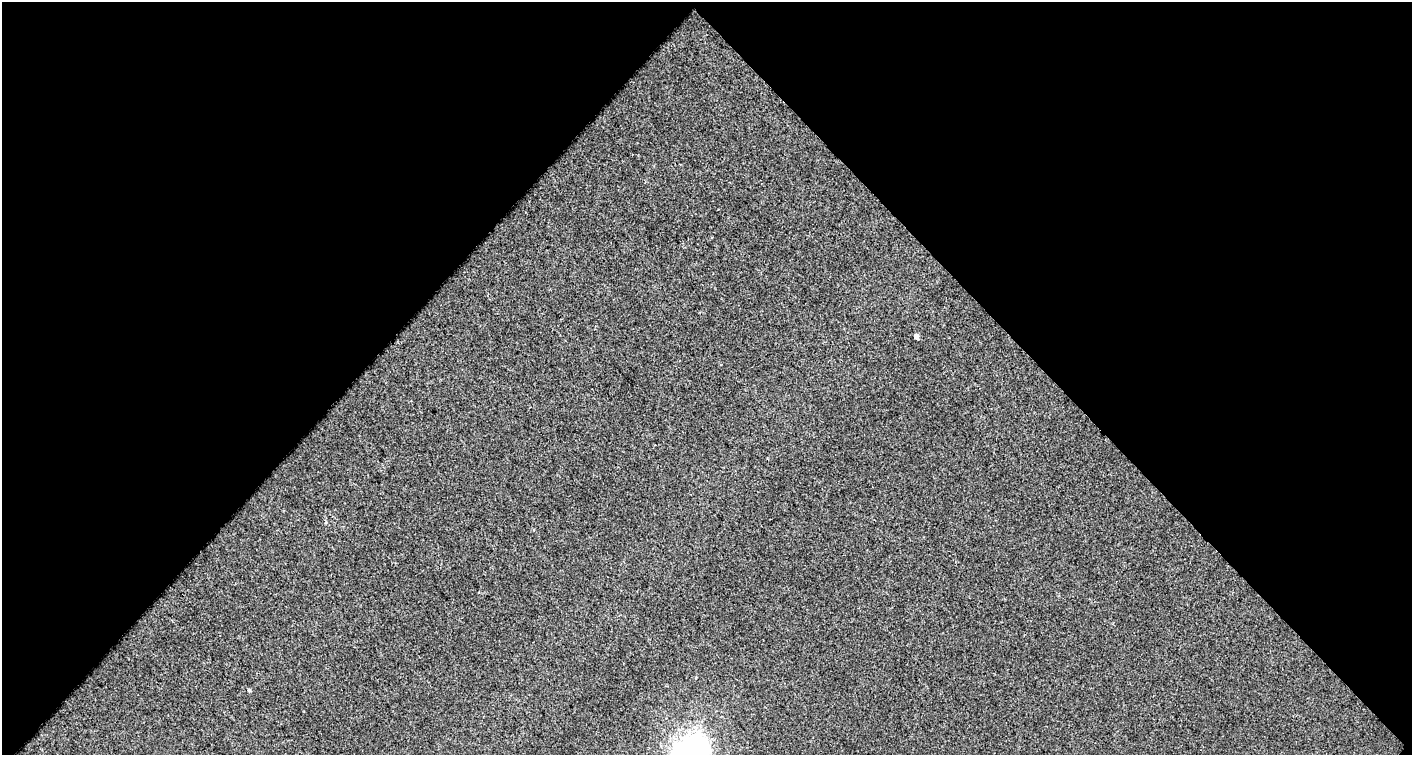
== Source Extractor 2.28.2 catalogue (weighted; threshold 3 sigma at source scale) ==
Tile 1 of 1 x 2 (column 1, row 1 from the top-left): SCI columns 50-1459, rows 753-1505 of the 1504 x 1505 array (HDU 1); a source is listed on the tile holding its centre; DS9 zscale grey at full resolution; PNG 1414 x 757 px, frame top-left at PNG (2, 2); no overlay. Shown black and unused: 51% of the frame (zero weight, under 2 of 3 exposures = <1% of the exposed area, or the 3 px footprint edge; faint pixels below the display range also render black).
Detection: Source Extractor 2.28.2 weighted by HDU 2 'WHT'; one run over the whole footprint, this tile lists its part. Background 0.00396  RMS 0.012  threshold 0.0522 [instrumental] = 3 sigma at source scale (4.5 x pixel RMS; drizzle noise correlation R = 1.50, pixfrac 1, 0.0396/0.0396 arcsec/px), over >= 5 px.
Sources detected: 3; all 3 listed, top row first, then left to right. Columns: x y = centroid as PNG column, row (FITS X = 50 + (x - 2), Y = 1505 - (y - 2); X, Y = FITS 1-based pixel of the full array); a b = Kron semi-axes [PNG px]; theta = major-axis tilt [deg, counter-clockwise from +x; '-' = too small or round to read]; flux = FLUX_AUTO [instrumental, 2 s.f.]
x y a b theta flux
916 336 5 4 - 4.2
249 690 4 4 - 1.4
694 750 44 26 20 230
Isophote crosses this tile's border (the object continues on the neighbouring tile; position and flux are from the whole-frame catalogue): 1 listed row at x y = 694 750